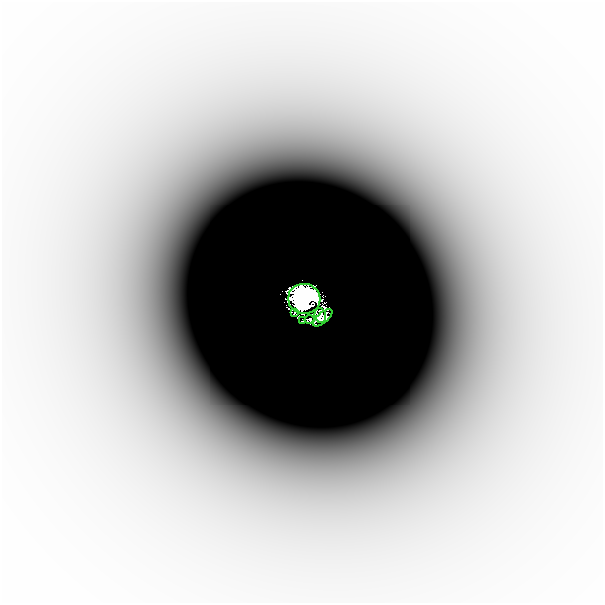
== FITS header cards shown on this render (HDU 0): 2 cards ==
NAXIS1  =                  601
NAXIS2  =                  601

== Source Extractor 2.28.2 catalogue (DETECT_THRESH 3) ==
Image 601 x 601 px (HDU 0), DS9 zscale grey, 1 PNG px = 1 image px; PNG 605 x 605 px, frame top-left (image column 1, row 601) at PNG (2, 2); each listed source drawn as its Kron ellipse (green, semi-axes under 4 px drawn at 4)
Background -2.79e-06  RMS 9.4e-07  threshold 2.83e-06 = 3 sigma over >= 5 px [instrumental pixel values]
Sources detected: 8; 2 with non-positive FLUX_AUTO (blend fragments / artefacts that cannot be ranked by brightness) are neither listed nor drawn; the other 6 listed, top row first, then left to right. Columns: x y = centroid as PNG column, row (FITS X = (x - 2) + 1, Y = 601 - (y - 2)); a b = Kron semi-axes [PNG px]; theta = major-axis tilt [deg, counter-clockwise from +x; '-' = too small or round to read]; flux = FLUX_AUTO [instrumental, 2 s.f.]
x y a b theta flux
304 299 16 15 - 42
295 313 3 2 - 0.029
320 316 8 5 -75 0.2
323 318 12 5 40 0.12
309 319 5 3 - 0.015
303 320 2 2 - 0.015
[2 non-positive-flux detections neither listed nor drawn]